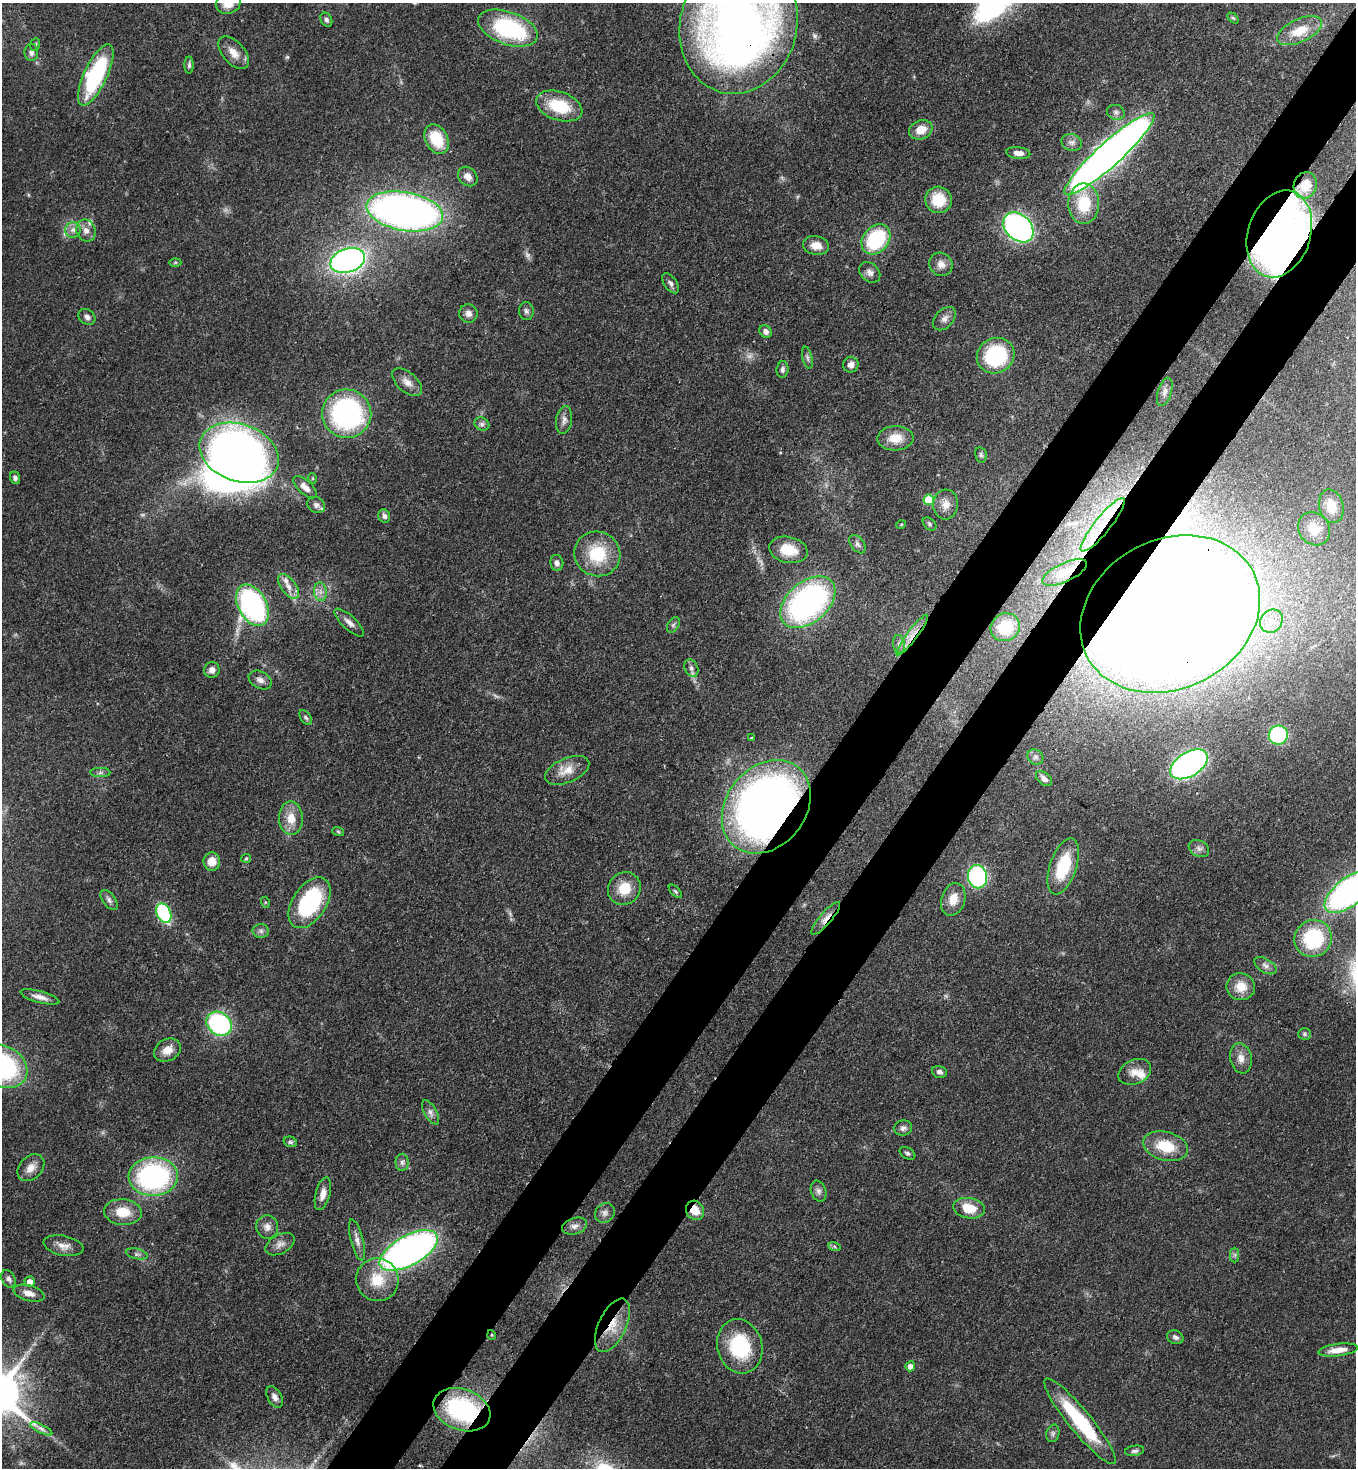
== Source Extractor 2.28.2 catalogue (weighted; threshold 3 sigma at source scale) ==
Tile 10 of 4 x 4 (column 2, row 3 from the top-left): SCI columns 1579-2932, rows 1525-2990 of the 6003 x 5981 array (HDU 1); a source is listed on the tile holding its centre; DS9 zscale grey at full resolution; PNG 1358 x 1470 px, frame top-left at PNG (2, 3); each listed source drawn as its Kron ellipse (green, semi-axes under 4 px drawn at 4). Shown black and unused: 9% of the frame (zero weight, under 3 of 4 exposures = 7% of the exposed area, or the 3 px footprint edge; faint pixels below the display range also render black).
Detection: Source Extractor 2.28.2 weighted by HDU 2 'WHT'; one run over the whole footprint, this tile lists its part. Background 0.0852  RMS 0.0039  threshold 0.0175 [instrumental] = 3 sigma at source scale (4.5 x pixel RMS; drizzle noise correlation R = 1.50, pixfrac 1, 0.05/0.05 arcsec/px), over >= 5 px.
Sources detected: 170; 5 too faint to see at this stretch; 1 inside a brighter object's white glare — neither listed nor drawn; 6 inside a brighter listed object's ellipse — not listed separately; the other 158 listed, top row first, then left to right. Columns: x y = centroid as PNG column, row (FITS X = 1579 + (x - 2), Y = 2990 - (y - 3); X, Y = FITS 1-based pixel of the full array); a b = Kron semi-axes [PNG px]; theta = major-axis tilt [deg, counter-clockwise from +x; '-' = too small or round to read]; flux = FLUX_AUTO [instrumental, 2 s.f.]
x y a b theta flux
228 3 13 10 22 5.8
1233 18 6 4 -44 0.52
326 20 7 5 -64 1.2
738 25 70 58 75 320
508 28 31 16 -20 42
1299 31 24 11 25 7.9
35 44 6 4 68 0.6
31 52 8 6 90 1.5
234 53 19 11 -48 4.7
189 65 8 4 90 0.99
96 75 33 11 65 45
559 106 24 14 -19 18
1116 112 9 7 -16 1.3
921 130 12 9 21 5.8
437 139 16 11 -62 14
1072 142 10 8 -21 1.8
1018 153 12 6 -5 2.6
1109 154 60 12 42 410
468 176 11 8 -45 3
1305 185 13 11 71 4.5
938 200 13 13 - 11
1084 204 20 15 -89 16
405 211 39 19 -10 250
1018 227 17 12 -44 110
73 230 8 7 - 1.9
86 230 11 9 -69 2.8
1279 234 44 31 72 270
876 239 16 12 51 30
816 245 13 9 -10 4.4
348 261 18 11 18 150
175 262 6 4 2 0.53
941 264 12 11 - 2.9
870 272 12 9 -43 2
670 283 11 6 -55 1.4
526 311 9 7 -85 1.3
468 313 9 9 - 2.3
87 317 9 7 -38 1.5
944 319 13 9 49 2.4
765 331 7 5 -51 1.7
996 356 19 17 27 34
807 358 11 5 -77 1.2
851 365 8 7 - 2.4
783 369 8 6 83 1.2
407 382 18 9 -41 3.5
1165 392 14 7 72 2
347 414 24 24 - 77
564 420 14 8 82 2.1
482 424 8 6 -28 1.2
895 438 18 12 3 6.8
239 453 41 28 -19 280
981 455 8 5 -77 0.9
15 478 6 5 - 1.2
312 478 5 3 - 0.42
305 487 14 7 -42 3.5
929 500 5 5 - 16
946 504 15 12 85 4.2
316 505 9 7 -29 1.6
1331 506 17 12 -75 7.7
384 516 7 6 - 1.3
929 524 8 5 -42 0.78
901 525 5 3 - 0.34
1103 525 33 8 51 12
1314 529 17 15 -49 7.4
857 544 10 6 -53 1.5
788 550 19 13 -12 8.9
597 554 23 22 - 18
557 563 8 6 -81 1.7
1065 572 24 9 25 6
289 586 14 7 -54 3.3
320 592 9 6 -83 2
808 602 32 20 40 110
252 605 22 14 -62 87
1170 614 93 74 27 1500
1271 621 12 10 49 4.6
349 623 19 7 -43 2.7
673 625 8 5 60 0.88
1005 627 15 13 33 14
912 635 25 5 53 4.6
899 644 9 6 -82 1.4
691 668 9 6 -64 1.6
212 670 8 7 - 2.3
260 680 12 8 -29 2.2
306 717 8 5 -52 0.84
1278 735 10 9 - 41
751 738 3 2 - 0.39
1035 757 8 7 - 1.3
1189 764 21 12 32 130
567 770 23 12 23 6
100 773 10 4 1 1.1
1044 779 9 6 -40 2.1
766 807 51 40 51 320
291 818 17 12 -88 6.2
338 831 6 3 -20 0.5
1199 848 11 8 -29 1.7
246 858 5 4 - 0.46
212 862 9 8 - 4.3
1063 866 29 13 71 18
977 877 11 9 -80 54
624 888 17 15 47 8.7
675 891 8 4 -45 0.76
1349 892 30 14 38 130
953 899 17 11 73 5.8
109 900 11 6 -53 1.5
265 902 5 3 - 0.42
309 903 28 17 57 40
164 913 10 7 -64 37
826 918 21 6 49 3.3
261 931 8 6 -2 1.4
1313 938 19 18 - 29
1265 966 12 6 -30 1.9
1241 987 14 13 - 6.6
40 997 20 5 -15 2.8
219 1024 14 11 -36 57
1304 1034 6 5 - 0.77
167 1050 14 11 28 4.6
1241 1058 15 10 -78 3.4
2 1066 26 20 -28 61
939 1072 7 5 -16 1.2
1135 1072 17 12 25 4.3
431 1112 13 6 -60 1.8
903 1128 9 7 12 1.5
290 1142 7 5 -16 0.87
1165 1146 23 14 -15 12
908 1153 8 5 -31 0.91
402 1162 9 6 90 1.4
31 1168 15 11 44 3.7
153 1177 24 19 2 75
819 1191 11 7 -72 1.7
323 1194 17 7 75 3.4
969 1208 16 10 -9 8.4
695 1210 10 8 -56 6.1
123 1212 19 13 -5 9
605 1213 10 9 - 1.9
575 1226 13 8 16 2.3
267 1227 12 11 - 2.7
357 1240 21 6 -75 2.4
280 1244 16 9 29 2.8
63 1246 20 10 -12 3.5
834 1246 6 4 -19 0.69
409 1250 32 15 29 210
137 1254 11 5 -13 1.1
1235 1255 7 4 -90 0.88
8 1279 9 6 -61 1.3
377 1280 21 21 - 11
30 1282 5 5 - 3.3
29 1293 16 7 -15 3.2
612 1325 29 13 65 9.3
492 1335 5 3 - 0.34
1175 1337 8 6 -20 1.5
740 1346 27 22 -75 28
1338 1350 20 6 7 4.7
910 1366 5 5 - 2.2
275 1397 11 7 -60 1.9
462 1410 29 20 -20 48
1080 1421 54 11 -51 32
41 1429 12 4 -25 1.5
1053 1433 9 6 76 1.2
1134 1451 9 5 9 1
Overlapping masked pixels (flux is a lower limit): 12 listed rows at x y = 738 25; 1305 185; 1279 234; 1103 525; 1170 614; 912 635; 766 807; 826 918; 695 1210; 612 1325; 492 1335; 462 1410
Isophote crosses this tile's border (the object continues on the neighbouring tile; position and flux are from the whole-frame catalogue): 4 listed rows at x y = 228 3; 738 25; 1349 892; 2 1066
Unlisted compact peaks at least as high as the median listed source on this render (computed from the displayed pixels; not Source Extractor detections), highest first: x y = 287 57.